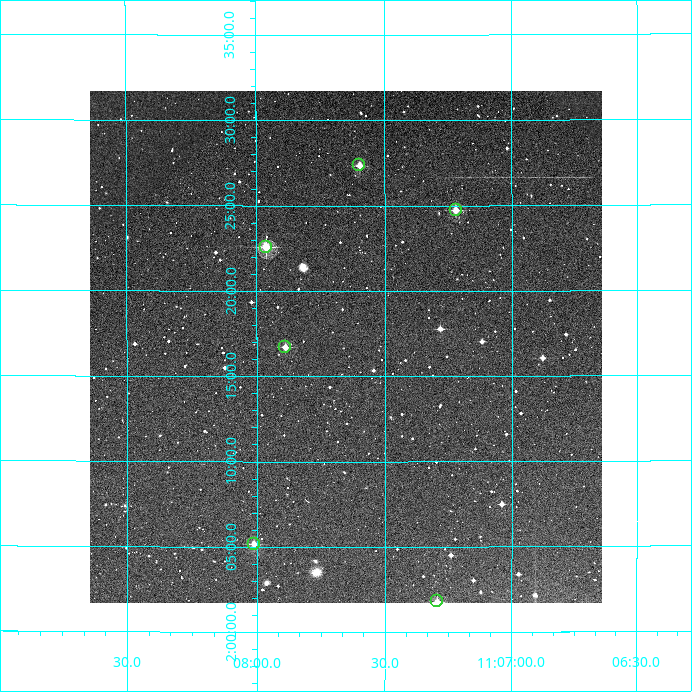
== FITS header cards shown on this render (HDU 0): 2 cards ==
NAXIS1  =                  512
NAXIS2  =                  512

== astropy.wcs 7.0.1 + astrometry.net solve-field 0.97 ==
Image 512 x 512 px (HDU 0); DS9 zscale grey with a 90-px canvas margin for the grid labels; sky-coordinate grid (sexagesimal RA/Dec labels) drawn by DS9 from the SOLVED WCS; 6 Tycho-2 reference stars matched to detected sources circled (green)
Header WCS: RA---TAN/DEC--TAN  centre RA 11:07:39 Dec +02:17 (166.91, +2.28 deg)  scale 3.52 arcsec/px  FOV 30.0' x 30.0'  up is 0 deg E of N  parity normal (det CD < 0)
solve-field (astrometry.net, Tycho-2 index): VERIFIED the header's WCS against the Tycho-2 star catalogue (verified at 2 index scales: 6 matches each, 0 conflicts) and refined it, rather than solving blind
Solved WCS: RA---TAN-SIP/DEC--TAN-SIP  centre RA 11:07:39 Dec +02:17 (166.91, +2.28 deg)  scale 3.51 arcsec/px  FOV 30.0' x 30.0'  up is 0 deg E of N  parity normal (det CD < 0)
The solver's refit moves the header's centre by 1.9 arcsec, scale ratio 0.9989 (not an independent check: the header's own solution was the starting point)
Tycho-2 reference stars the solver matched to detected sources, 6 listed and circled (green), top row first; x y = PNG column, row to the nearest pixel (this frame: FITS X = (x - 90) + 1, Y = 512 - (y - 91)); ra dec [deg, ICRS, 3 dp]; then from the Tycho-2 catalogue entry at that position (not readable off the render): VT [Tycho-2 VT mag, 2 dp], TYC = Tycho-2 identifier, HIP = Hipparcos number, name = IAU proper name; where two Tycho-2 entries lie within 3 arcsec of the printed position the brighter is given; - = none
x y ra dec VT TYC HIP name
359 165 166.899 +2.456 11.20 262-7-1 - -
456 210 166.805 +2.412 10.96 262-30-1 - -
266 247 166.991 +2.377 9.93 262-31-1 - -
285 347 166.972 +2.279 11.17 262-72-1 - -
254 544 167.003 +2.086 11.29 262-87-1 - -
437 601 166.824 +2.030 10.93 262-4-1 - -